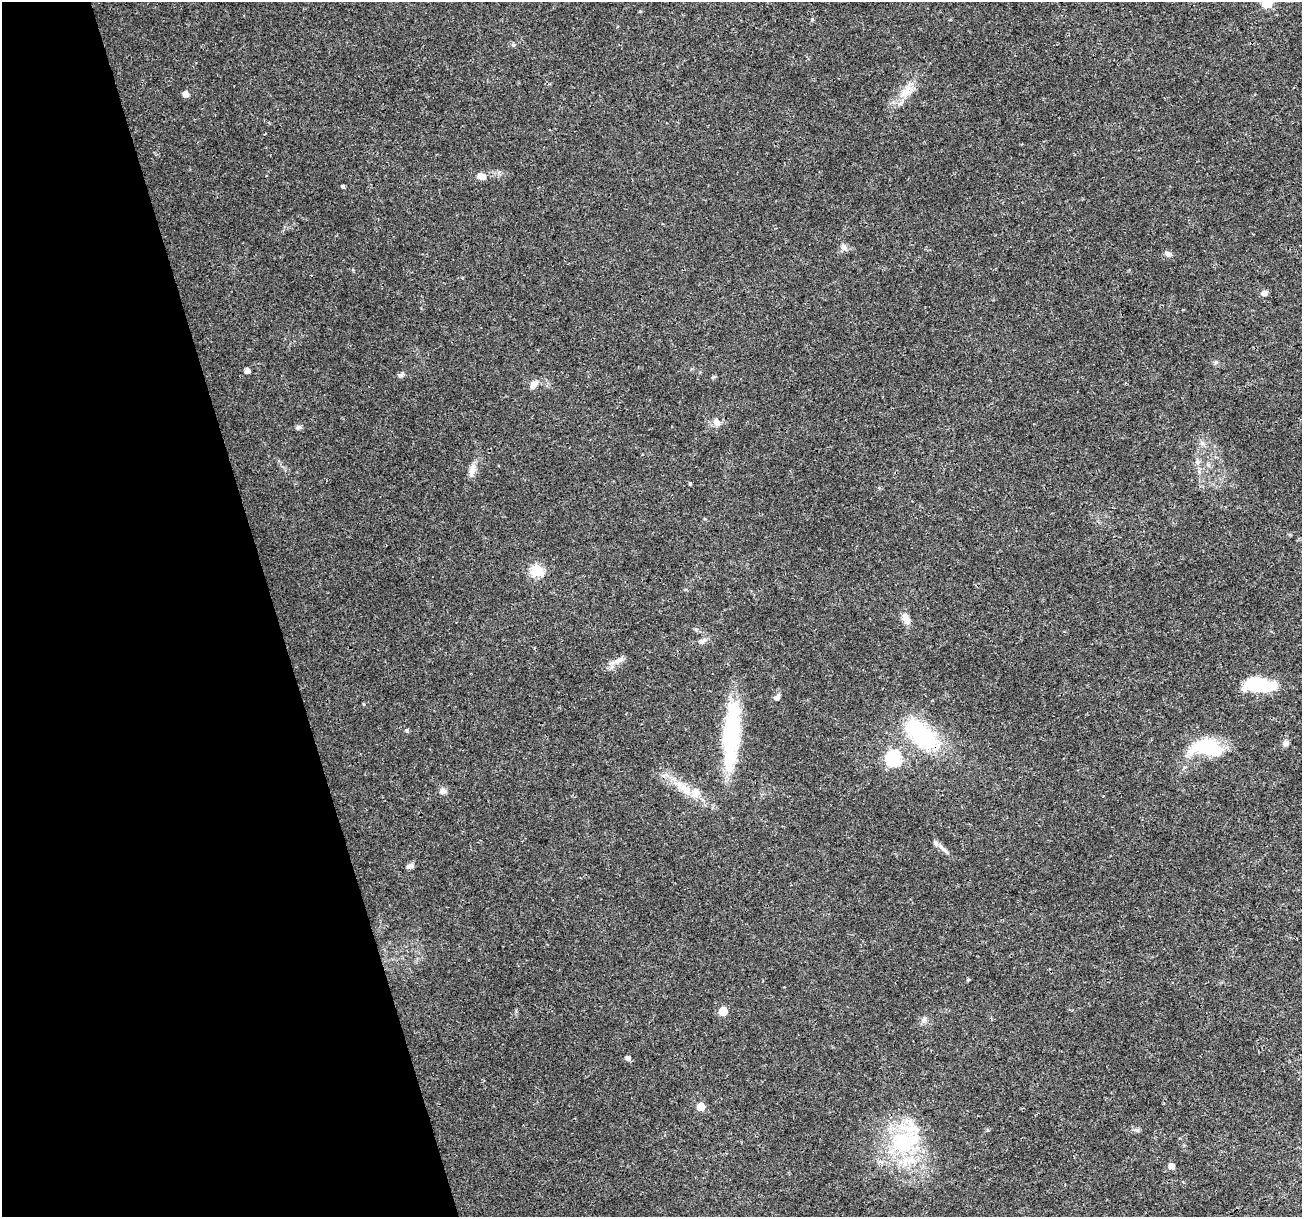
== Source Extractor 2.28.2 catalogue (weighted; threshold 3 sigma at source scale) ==
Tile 5 of 4 x 4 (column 1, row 2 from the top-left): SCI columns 12-1311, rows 2541-3755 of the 5216 x 5025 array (HDU 1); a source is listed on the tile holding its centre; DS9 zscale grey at full resolution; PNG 1304 x 1219 px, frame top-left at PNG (2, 2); no overlay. Shown black and unused: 21% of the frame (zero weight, under 3 of 4 exposures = <1% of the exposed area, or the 3 px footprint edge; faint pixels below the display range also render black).
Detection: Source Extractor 2.28.2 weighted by HDU 2 'WHT'; one run over the whole footprint, this tile lists its part. Background 0.0139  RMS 0.0023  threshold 0.0104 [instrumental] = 3 sigma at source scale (4.5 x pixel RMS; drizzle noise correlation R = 1.50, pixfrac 1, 0.0396/0.0396 arcsec/px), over >= 5 px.
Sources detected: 44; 1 inside a brighter object's white glare — not listed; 2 inside a brighter listed object's ellipse — not listed separately; the other 41 listed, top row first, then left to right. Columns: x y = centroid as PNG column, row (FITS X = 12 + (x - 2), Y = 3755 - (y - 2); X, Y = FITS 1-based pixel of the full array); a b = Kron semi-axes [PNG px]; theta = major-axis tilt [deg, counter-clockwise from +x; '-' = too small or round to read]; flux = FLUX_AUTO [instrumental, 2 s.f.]
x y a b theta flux
513 45 6 4 18 0.32
906 91 22 13 37 3.6
186 94 5 5 - 1.5
481 176 11 7 -11 1.8
343 186 4 4 - 0.46
843 247 7 7 - 1.2
1168 254 8 7 - 0.79
1264 293 8 7 - 0.83
1216 362 7 4 19 0.35
247 371 5 4 - 1.2
401 375 7 5 14 0.54
533 385 12 7 59 1.3
717 422 11 8 -64 1.2
298 427 7 6 - 0.58
1202 443 6 6 - 0.62
1197 462 7 5 45 0.5
472 471 17 8 77 1.6
690 484 4 3 - 0.26
537 571 6 6 - 24
906 619 15 8 -67 1.9
702 641 11 6 26 0.87
619 660 15 6 28 1.3
1260 685 31 13 -7 12
777 698 7 6 - 0.76
406 730 6 3 -17 0.3
731 735 72 16 85 25
923 736 40 29 -46 18
1285 743 7 7 - 0.84
1208 747 35 17 -7 13
894 758 7 7 - 42
685 789 24 10 -40 4.2
443 791 9 7 -8 1.1
944 850 13 5 -38 0.95
410 866 8 5 22 0.96
968 980 4 4 - 0.27
723 1011 5 5 - 6.1
924 1019 10 5 46 0.68
628 1058 5 5 - 0.89
701 1107 5 5 - 4.8
904 1142 41 30 22 21
1171 1166 5 5 - 1.6
Overlapping masked pixels (flux is a lower limit): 1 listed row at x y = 923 736
Unlisted compact peaks at least as high as the median listed source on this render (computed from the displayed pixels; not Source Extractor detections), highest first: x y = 812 19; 1137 1130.